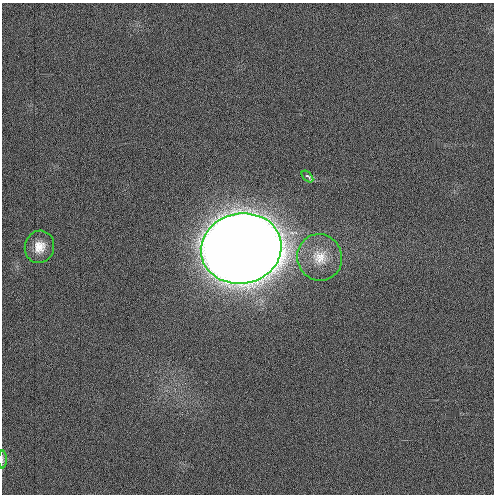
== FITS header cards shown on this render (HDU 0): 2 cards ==
NAXIS1  =                  492 / Axis length
NAXIS2  =                  492 / Axis length

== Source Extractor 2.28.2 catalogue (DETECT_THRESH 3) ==
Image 492 x 492 px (HDU 0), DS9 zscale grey, 1 PNG px = 1 image px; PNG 496 x 496 px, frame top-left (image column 1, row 492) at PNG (2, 3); each listed source drawn as its Kron ellipse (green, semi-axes under 4 px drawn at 4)
Background 3.61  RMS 3.2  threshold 9.48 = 3 sigma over >= 5 px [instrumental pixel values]
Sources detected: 5; all 5 listed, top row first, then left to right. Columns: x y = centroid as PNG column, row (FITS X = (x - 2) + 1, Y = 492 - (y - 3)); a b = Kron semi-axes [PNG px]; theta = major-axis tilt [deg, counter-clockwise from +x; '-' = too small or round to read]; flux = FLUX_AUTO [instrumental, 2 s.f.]
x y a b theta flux
307 176 7 3 -45 9.9e+02
39 247 16 14 74 3.3e+03
241 248 40 35 11 2.1e+06
320 257 23 22 - 6.0e+03
3 460 9 4 -90 4.3e+02
At the frame edge (FLAGS 8, measured only in part): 1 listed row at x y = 3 460